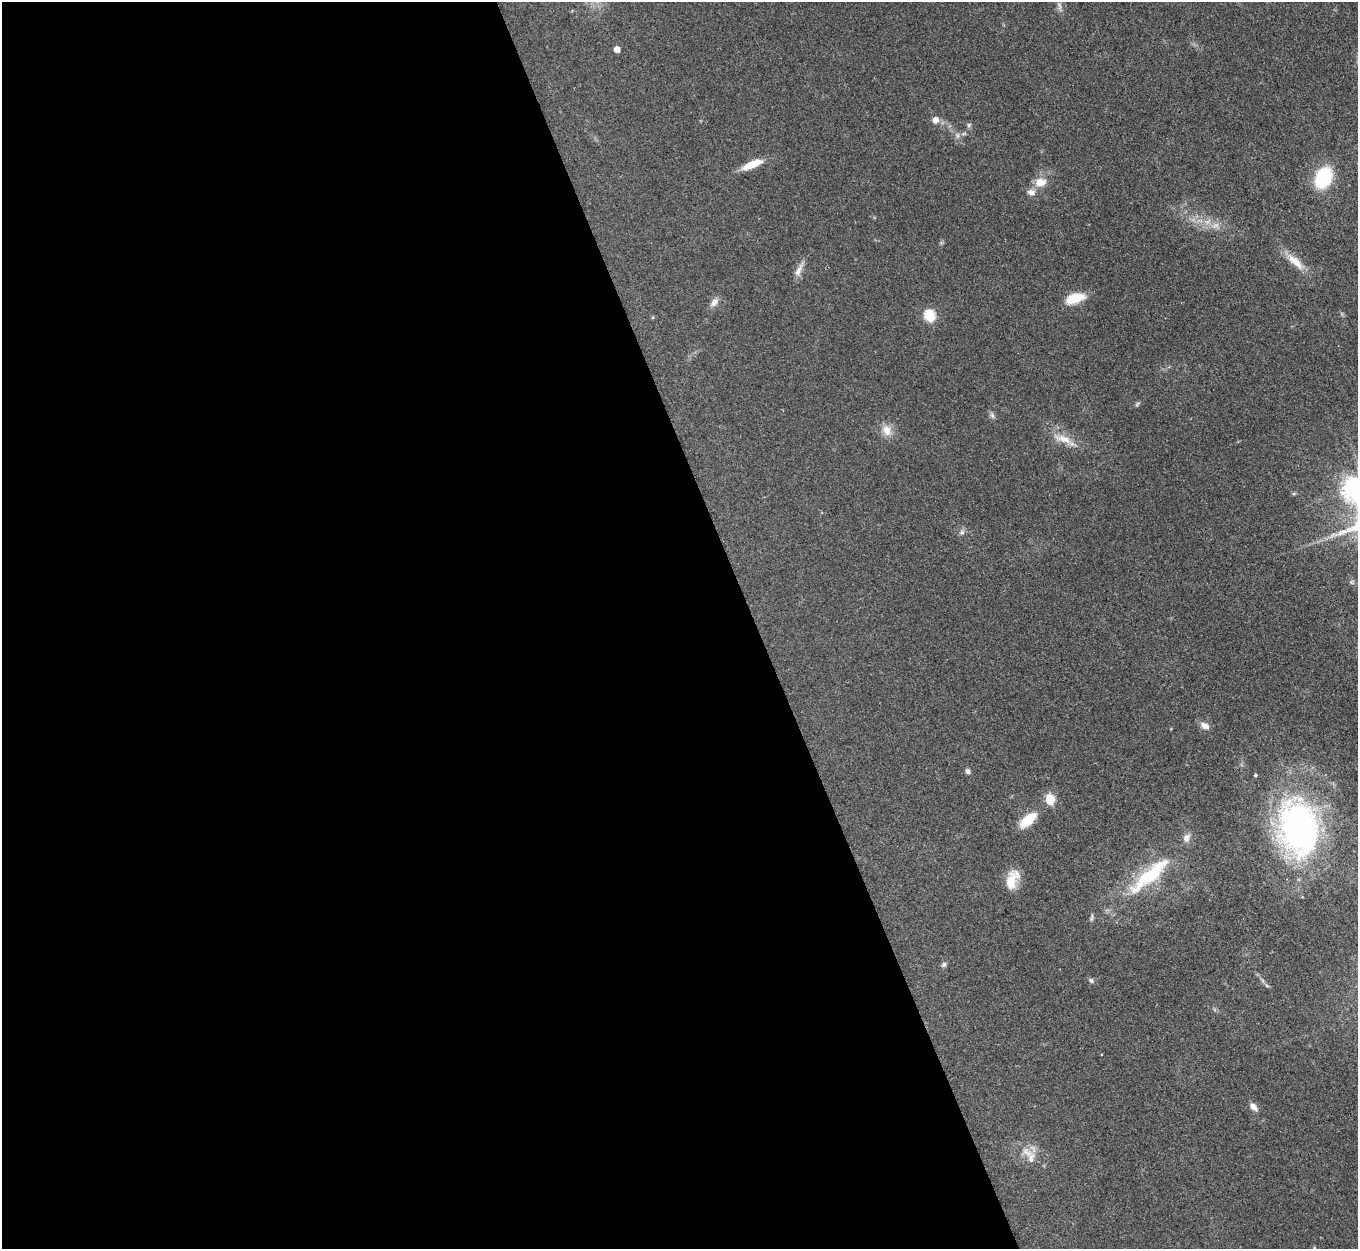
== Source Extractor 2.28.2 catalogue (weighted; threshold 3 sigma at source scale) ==
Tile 9 of 4 x 4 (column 1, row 3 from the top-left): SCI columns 3-1358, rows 1523-2769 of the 5429 x 5414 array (HDU 1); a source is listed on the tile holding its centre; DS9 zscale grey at full resolution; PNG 1360 x 1251 px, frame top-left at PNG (2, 2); no overlay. Shown black and unused: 56% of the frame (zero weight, under 3 of 4 exposures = <1% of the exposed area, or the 3 px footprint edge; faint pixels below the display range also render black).
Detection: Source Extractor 2.28.2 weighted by HDU 2 'WHT'; one run over the whole footprint, this tile lists its part. Background 0.108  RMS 0.0067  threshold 0.03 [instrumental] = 3 sigma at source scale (4.5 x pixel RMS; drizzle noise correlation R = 1.50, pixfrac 1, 0.05/0.05 arcsec/px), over >= 5 px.
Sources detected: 36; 1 too faint to see at this stretch — not listed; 1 inside a brighter listed object's ellipse — not listed separately; the other 34 listed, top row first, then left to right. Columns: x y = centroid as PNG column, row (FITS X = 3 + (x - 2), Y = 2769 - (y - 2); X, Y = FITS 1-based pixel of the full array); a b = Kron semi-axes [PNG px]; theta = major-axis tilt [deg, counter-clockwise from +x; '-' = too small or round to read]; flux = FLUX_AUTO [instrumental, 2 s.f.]
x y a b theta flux
1059 6 14 5 -78 2.6
617 49 5 5 - 6.9
935 120 6 6 - 5.7
969 125 6 5 - 1.2
964 133 6 4 19 1.1
752 164 26 8 22 11
1323 177 17 12 64 49
1040 182 16 11 7 8.1
1031 192 11 8 -6 3.4
1215 225 12 5 29 3.4
1295 261 28 10 -43 11
798 270 20 7 64 4.8
1075 298 21 10 17 16
714 302 12 8 53 3.9
929 316 6 5 - 56
1137 404 7 4 46 1
992 416 8 6 -70 1.7
887 430 16 11 -69 7
1063 439 27 9 -18 10
1354 489 9 9 - 380
962 532 8 7 - 2
1205 726 13 8 -28 4.1
968 771 6 5 - 1.8
1255 775 4 3 - 0.88
1050 799 6 5 - 36
1028 820 19 9 41 18
1299 827 61 42 -80 210
1150 875 70 17 41 48
1012 880 24 13 69 13
944 964 7 6 - 1.6
1091 980 7 6 - 1.4
1267 986 6 4 -19 0.93
1253 1107 10 6 -41 4
1031 1158 17 10 82 6.8
Isophote crosses this tile's border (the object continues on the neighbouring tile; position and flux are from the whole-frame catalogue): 1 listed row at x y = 1354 489